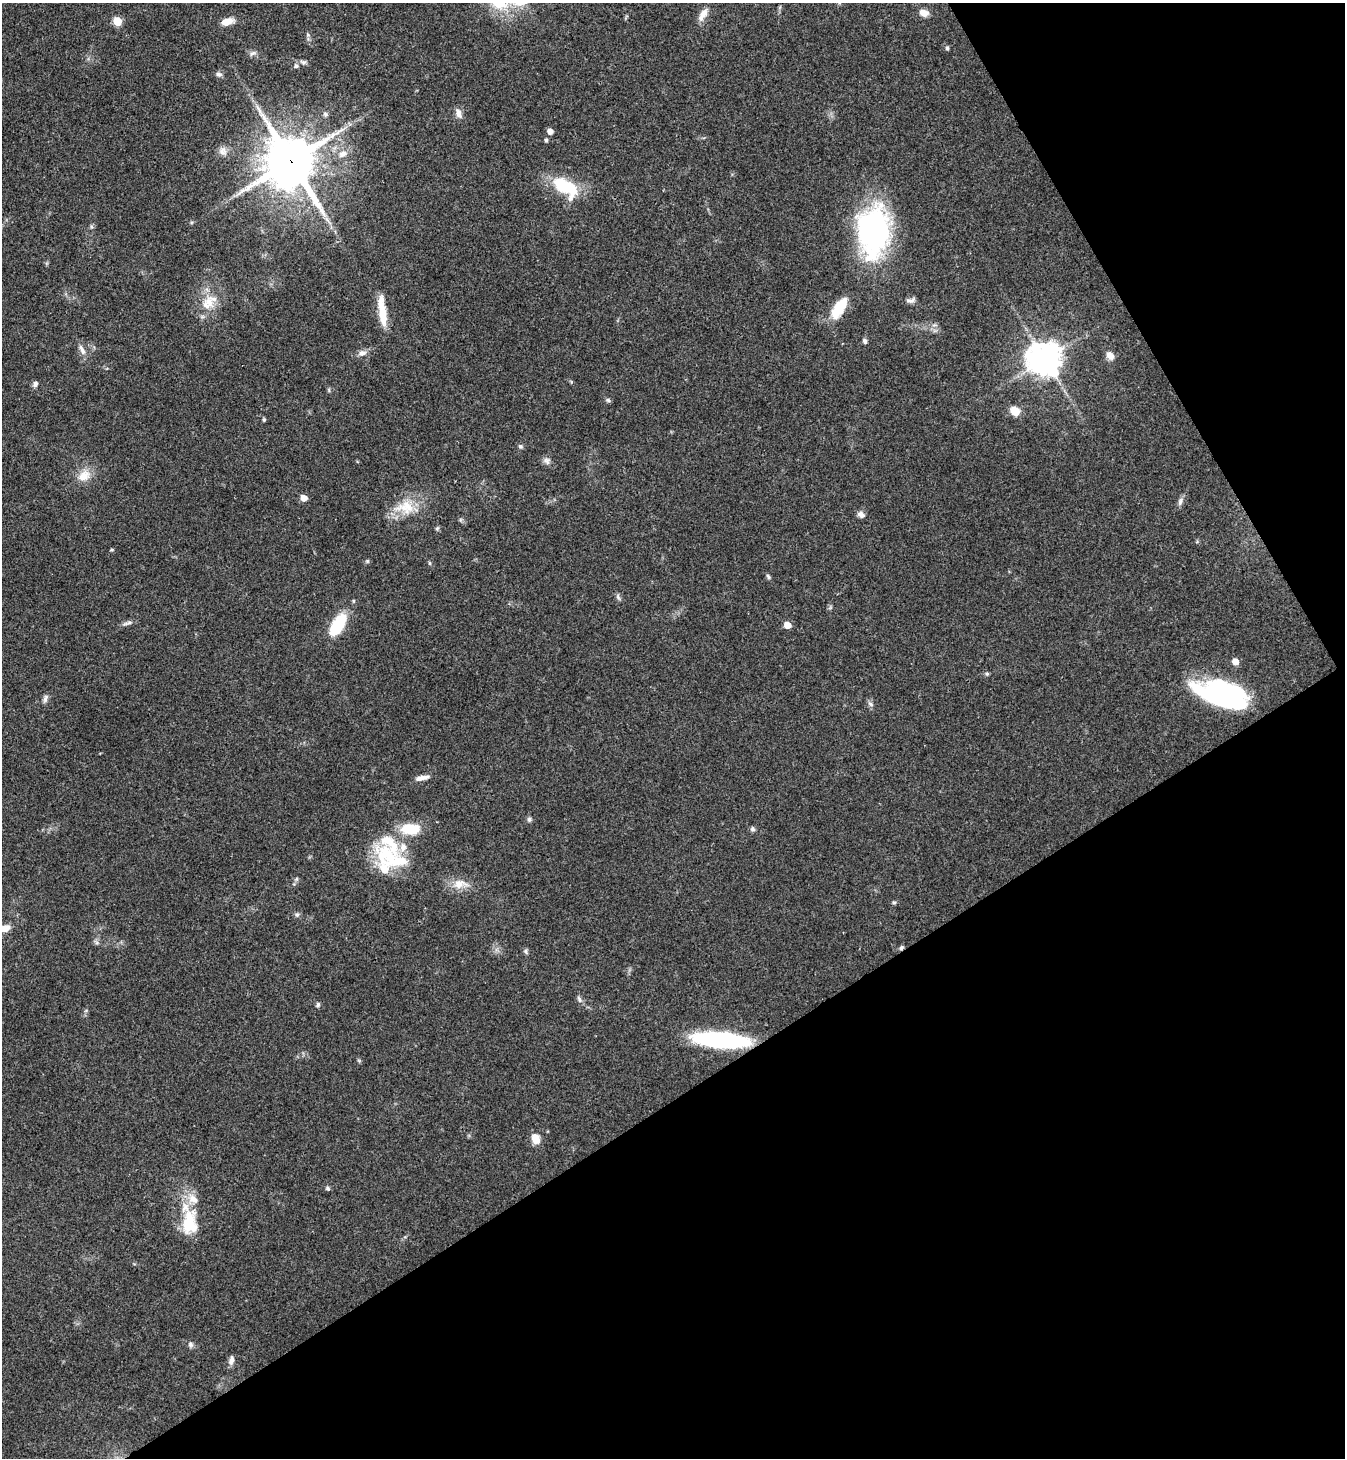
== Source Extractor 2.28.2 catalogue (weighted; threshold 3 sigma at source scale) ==
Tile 12 of 4 x 4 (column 4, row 3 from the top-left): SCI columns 4324-5666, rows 1459-2914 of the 5825 x 5833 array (HDU 1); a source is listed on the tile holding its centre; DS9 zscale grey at full resolution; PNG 1347 x 1460 px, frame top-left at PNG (2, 3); no overlay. Shown black and unused: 32% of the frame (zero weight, under 3 of 4 exposures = <1% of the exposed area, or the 3 px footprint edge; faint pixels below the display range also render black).
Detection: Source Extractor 2.28.2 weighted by HDU 2 'WHT'; one run over the whole footprint, this tile lists its part. Background 0.062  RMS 0.0053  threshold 0.024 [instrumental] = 3 sigma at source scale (4.5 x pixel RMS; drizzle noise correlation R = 1.50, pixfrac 1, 0.05/0.05 arcsec/px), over >= 5 px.
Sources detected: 80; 3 inside a brighter object's white glare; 1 cosmic-ray / hot-pixel residue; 1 long thin detection or spike segment (spike, bleed or trail) — not listed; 4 inside a brighter listed object's ellipse — not listed separately; the other 71 listed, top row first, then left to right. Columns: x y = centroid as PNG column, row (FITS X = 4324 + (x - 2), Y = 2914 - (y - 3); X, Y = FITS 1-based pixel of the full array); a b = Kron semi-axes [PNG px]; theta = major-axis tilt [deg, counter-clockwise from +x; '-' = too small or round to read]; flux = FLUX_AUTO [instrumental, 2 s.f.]
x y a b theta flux
704 13 15 9 54 4.5
924 13 11 7 -16 3.8
117 21 5 5 - 18
227 22 14 7 17 6.1
947 48 5 4 - 0.89
252 53 10 5 37 1.6
303 62 9 6 -18 1.5
296 66 6 5 - 1.5
219 74 8 6 -5 1.6
325 114 7 6 - 1.2
459 114 12 7 -69 3.3
550 131 5 5 - 3.4
546 140 5 4 - 0.83
223 151 13 11 -54 3.5
343 154 12 8 19 4.1
291 161 17 16 - 2300
287 179 9 8 - 230
565 187 34 16 -36 28
873 231 54 33 88 110
910 300 12 6 15 2
209 302 19 15 -75 10
839 308 29 13 58 14
382 311 34 8 -83 13
865 341 7 5 -66 1.3
82 350 16 6 -64 3
362 353 11 7 17 2.8
1110 355 11 8 -48 3.6
1045 359 10 10 - 910
35 384 8 6 59 1.6
608 400 6 6 - 0.98
1015 411 10 8 -42 7.7
264 420 5 4 - 0.73
520 446 6 5 - 1.1
547 461 10 8 -42 2.2
84 476 18 13 32 7.6
303 498 5 5 - 5.7
1180 502 11 6 76 1.8
405 507 31 19 1 15
861 515 8 6 -33 2.4
437 528 6 4 19 0.73
112 550 5 3 - 0.56
367 561 5 5 - 0.74
429 563 6 4 -89 0.64
768 576 7 4 -63 0.99
618 597 10 5 -68 1.3
127 623 15 4 16 1.8
338 625 24 10 58 27
787 625 5 5 - 7.4
1235 662 5 5 - 6.3
987 674 5 5 - 0.79
1222 698 47 25 -26 94
45 699 12 6 73 1.7
870 704 9 5 -29 1.4
422 778 18 5 11 3.4
529 819 7 5 -77 1.2
411 829 19 11 1 18
752 829 6 6 - 1.2
387 854 39 24 -21 31
460 884 22 12 0 7.6
894 902 5 5 - 0.89
297 915 6 5 - 1.1
5 928 11 7 18 5.5
526 951 7 5 -52 1.1
579 999 10 6 -66 1.6
318 1005 6 5 - 1.1
721 1040 46 13 -5 90
535 1139 13 10 -69 5
327 1188 6 5 - 1
189 1221 40 19 -84 25
190 1344 8 7 - 1.5
231 1360 12 6 80 2.3
Overlapping masked pixels (flux is a lower limit): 1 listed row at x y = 291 161
Isophote crosses this tile's border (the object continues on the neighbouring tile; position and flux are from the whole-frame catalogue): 1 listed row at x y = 5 928